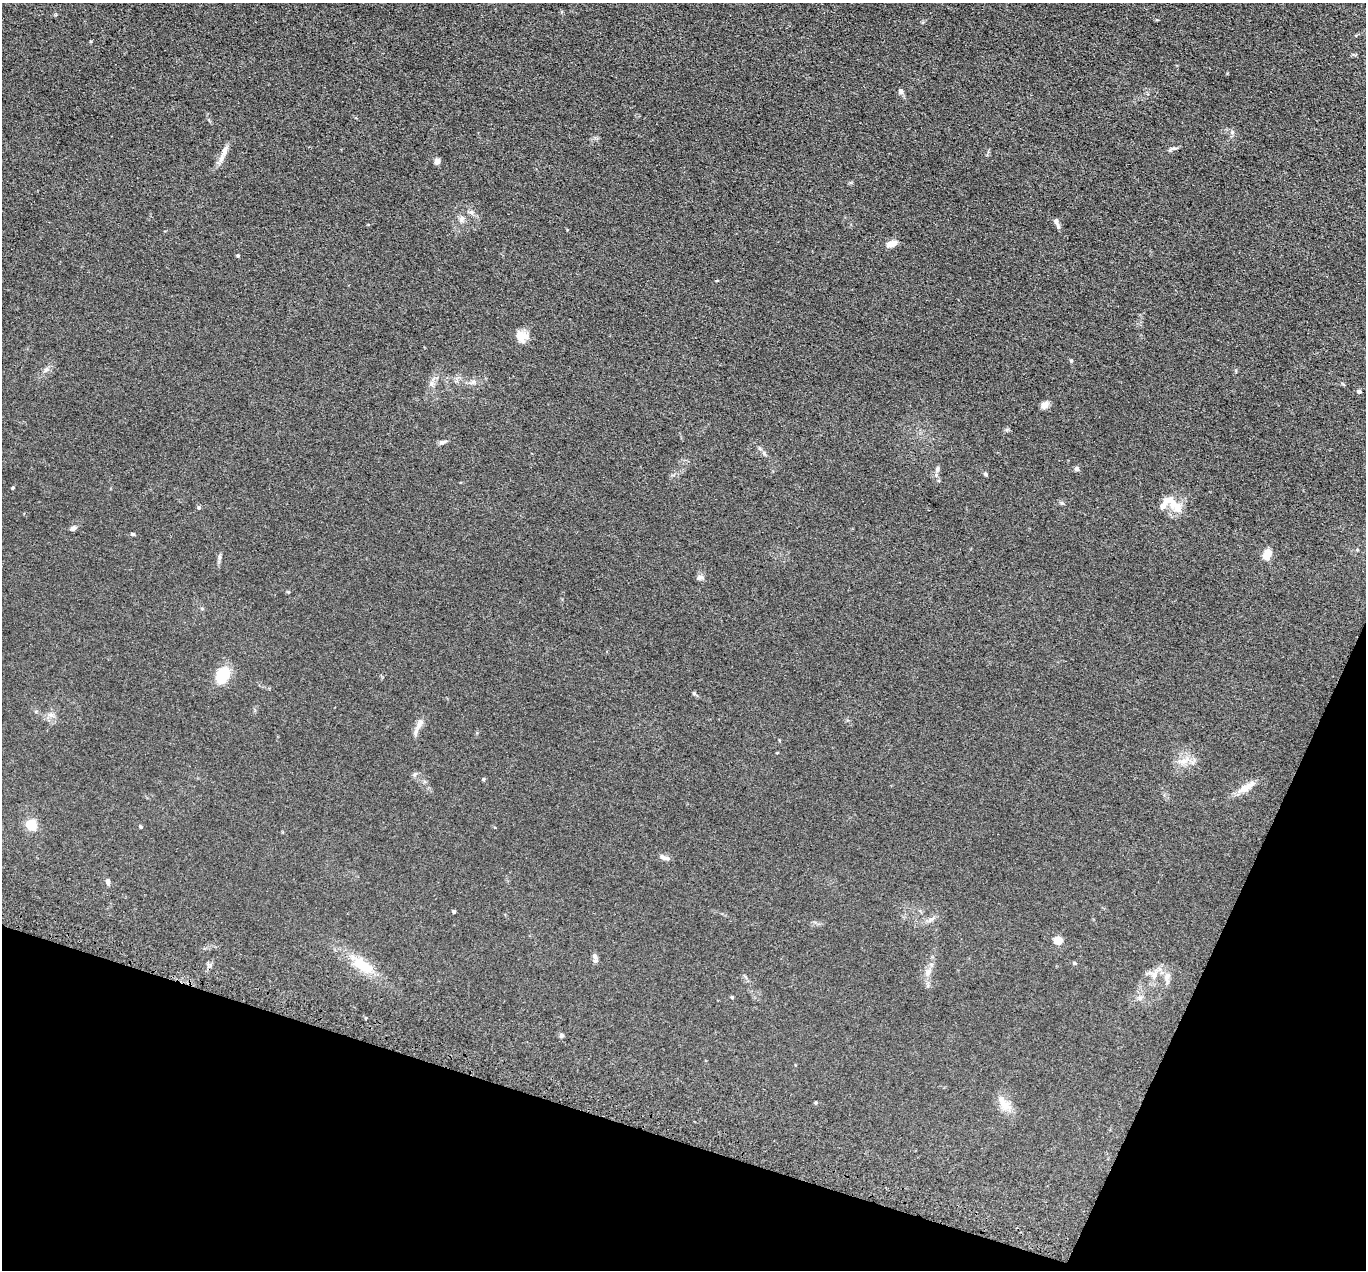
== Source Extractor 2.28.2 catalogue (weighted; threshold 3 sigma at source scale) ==
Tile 15 of 4 x 4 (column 3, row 4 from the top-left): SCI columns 2758-4121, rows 341-1608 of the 5516 x 5626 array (HDU 1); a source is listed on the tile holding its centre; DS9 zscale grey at full resolution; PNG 1368 x 1272 px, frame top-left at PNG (2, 3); no overlay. Shown black and unused: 16% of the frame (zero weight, under 3 of 5 exposures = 4% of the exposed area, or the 3 px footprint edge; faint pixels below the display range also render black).
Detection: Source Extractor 2.28.2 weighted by HDU 2 'WHT'; one run over the whole footprint, this tile lists its part. Background 0.0393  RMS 0.0042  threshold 0.0189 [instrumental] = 3 sigma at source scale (4.5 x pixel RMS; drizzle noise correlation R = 1.50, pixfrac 1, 0.05/0.05 arcsec/px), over >= 5 px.
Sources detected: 56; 2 inside a brighter listed object's ellipse — not listed separately; the other 54 listed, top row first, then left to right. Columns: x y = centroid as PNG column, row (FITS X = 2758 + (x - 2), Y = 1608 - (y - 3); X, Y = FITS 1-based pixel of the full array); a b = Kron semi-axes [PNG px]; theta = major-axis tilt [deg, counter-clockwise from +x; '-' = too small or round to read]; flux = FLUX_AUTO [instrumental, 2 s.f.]
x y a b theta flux
901 91 7 6 - 1.1
1232 132 6 5 - 0.81
1173 149 14 4 12 0.99
224 151 18 7 68 3.2
437 161 5 5 - 3.1
462 219 9 6 66 1.5
1056 222 12 5 -67 1.5
891 244 13 7 23 3.1
238 255 5 4 - 0.49
522 336 14 13 - 4.5
46 369 7 5 44 1
473 382 8 6 18 1.3
431 384 7 4 89 1
1359 391 6 5 - 0.84
1045 405 11 8 51 1.9
442 442 10 5 20 1.2
764 453 7 4 -47 0.87
937 469 8 6 74 1
1077 469 6 5 - 1
985 474 5 4 - 0.61
13 488 4 3 - 0.41
1062 503 6 5 - 0.67
199 507 5 4 - 0.57
1177 507 24 13 -34 6.2
73 528 7 5 24 1.4
132 534 5 4 - 0.57
1267 555 13 9 66 4.2
219 557 8 4 82 0.91
700 577 9 6 19 1.2
223 675 11 8 64 24
694 693 6 5 - 0.53
419 724 13 7 54 2.3
1183 761 12 8 26 3.2
415 774 8 4 55 0.75
484 779 5 3 - 0.41
1246 787 27 8 33 4.4
31 825 10 10 - 6.1
140 827 5 4 - 0.47
664 858 14 5 -17 1.5
108 881 7 5 89 1.3
454 912 4 3 - 0.98
931 919 7 4 18 0.98
1058 941 5 5 - 11
595 956 9 6 -71 1.3
1074 963 6 4 -27 0.55
362 965 33 14 -32 11
928 972 11 7 52 2.1
1154 974 13 8 65 3
1167 976 12 8 59 2.3
732 997 4 3 - 0.5
1140 998 7 7 - 1.2
561 1035 6 5 - 0.7
816 1102 4 4 - 0.45
1004 1103 27 10 -54 5.1
Unlisted compact peaks at least as high as the median listed source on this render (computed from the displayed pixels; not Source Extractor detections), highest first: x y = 1071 361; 91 41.